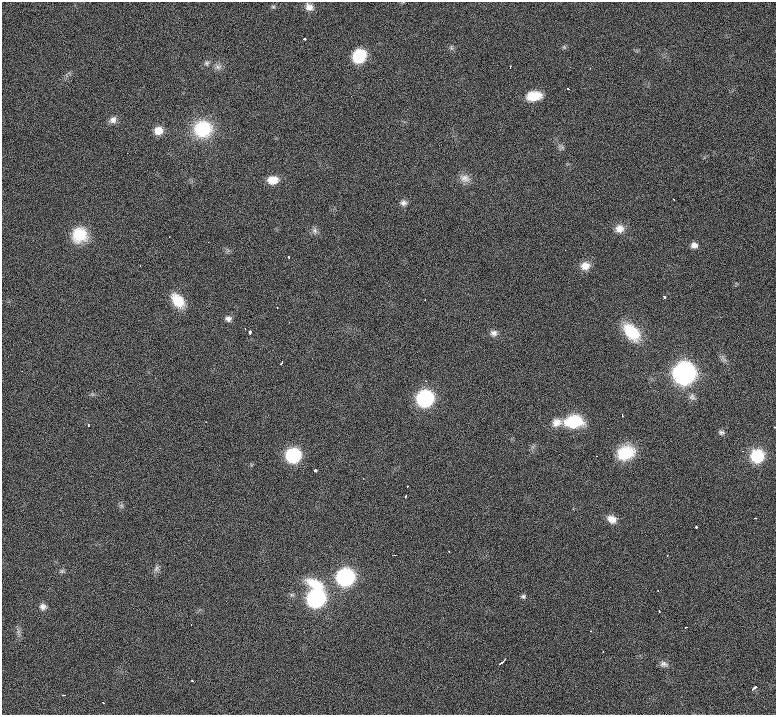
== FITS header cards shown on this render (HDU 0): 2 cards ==
NAXIS1  =                  774 / length of data axis 1
NAXIS2  =                  713 / length of data axis 2

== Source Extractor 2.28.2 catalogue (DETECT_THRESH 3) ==
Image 774 x 713 px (HDU 0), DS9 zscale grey, 1 PNG px = 1 image px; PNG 778 x 717 px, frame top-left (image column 1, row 713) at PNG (2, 2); no overlay
Background 989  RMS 26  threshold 78.5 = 3 sigma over >= 5 px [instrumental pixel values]
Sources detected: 79; all 79 listed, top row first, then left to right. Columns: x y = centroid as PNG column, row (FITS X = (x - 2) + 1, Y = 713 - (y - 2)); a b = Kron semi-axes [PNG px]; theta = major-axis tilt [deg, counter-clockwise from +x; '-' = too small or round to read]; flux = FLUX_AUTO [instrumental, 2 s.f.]
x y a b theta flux
273 7 6 5 - 2.9e+03
309 7 10 9 - 1.2e+04
304 39 4 2 - 1.1e+04
564 47 7 6 - 2.8e+03
451 48 8 6 -89 4.0e+03
359 56 10 8 54 1.4e+05
207 63 8 7 - 5.0e+03
218 67 10 8 -10 8.6e+03
510 67 2 2 - 1.4e+03
568 89 3 3 - 1.6e+03
534 96 17 11 8 3.6e+04
113 120 10 8 33 9.6e+03
203 129 18 17 - 1.1e+05
158 131 9 8 - 2.3e+04
561 147 10 7 -37 5.0e+03
465 178 15 11 -15 1.5e+04
273 180 12 9 5 2.4e+04
673 199 3 2 - 2.4e+03
404 203 9 8 - 7.3e+03
619 229 11 10 - 1.7e+04
315 231 9 7 -79 6.4e+03
79 235 18 18 - 5.2e+04
169 237 2 2 - 1.0e+03
208 242 2 2 - 8.4e+02
694 245 7 7 - 1.0e+04
565 250 2 2 - 7.4e+02
289 257 3 3 - 2.7e+03
140 265 2 2 - 1.0e+03
585 266 12 10 9 1.7e+04
664 297 3 3 - 6.6e+03
425 300 2 2 - 1.1e+03
178 301 17 11 -51 4.3e+04
277 307 3 2 - 2.0e+03
228 319 8 7 - 7.7e+03
289 322 3 2 - 1.8e+03
250 332 4 3 - 7.9e+03
632 332 24 14 -47 6.9e+04
494 333 9 8 - 8.1e+03
723 359 13 6 -57 6.6e+03
282 362 4 2 - 3.3e+03
22 371 2 2 - 1.2e+03
684 373 10 10 - 1.2e+06
92 394 6 5 - 2.9e+03
692 397 12 9 -54 8.9e+03
425 398 10 9 - 4.0e+05
622 415 3 2 - 1.8e+03
574 421 22 14 3 6.9e+04
206 422 2 2 - 9.6e+02
557 422 14 11 24 1.7e+04
88 425 5 3 - 3.2e+03
775 427 3 2 - 1.2e+03
721 432 9 6 -7 5.0e+03
625 453 21 15 21 5.9e+04
293 455 9 8 - 2.4e+05
757 456 13 12 - 7.7e+04
314 470 4 3 - 1.4e+04
407 486 3 2 - 2.2e+03
406 496 3 2 - 2.2e+03
121 506 8 6 -69 3.9e+03
755 518 3 2 - 1.6e+03
612 519 11 8 -27 1.7e+04
696 527 3 3 - 9.0e+03
667 555 2 2 - 1.3e+03
156 568 9 6 47 5.9e+03
62 571 7 5 21 3.5e+03
345 577 10 9 - 4.7e+05
523 596 7 6 - 3.8e+03
316 597 14 10 -84 5.8e+05
43 607 9 9 - 8.2e+03
659 611 3 2 - 1.4e+03
686 627 2 2 - 1.5e+03
591 631 3 3 - 1.3e+03
18 632 14 4 -80 5.8e+03
502 662 8 2 41 5.7e+03
664 664 11 8 -15 7.6e+03
192 681 3 2 - 3.6e+03
754 688 5 3 - 5.5e+03
64 695 3 2 - 2.6e+03
103 703 2 2 - 1.3e+03
At the frame edge (FLAGS 8, measured only in part): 1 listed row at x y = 775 427